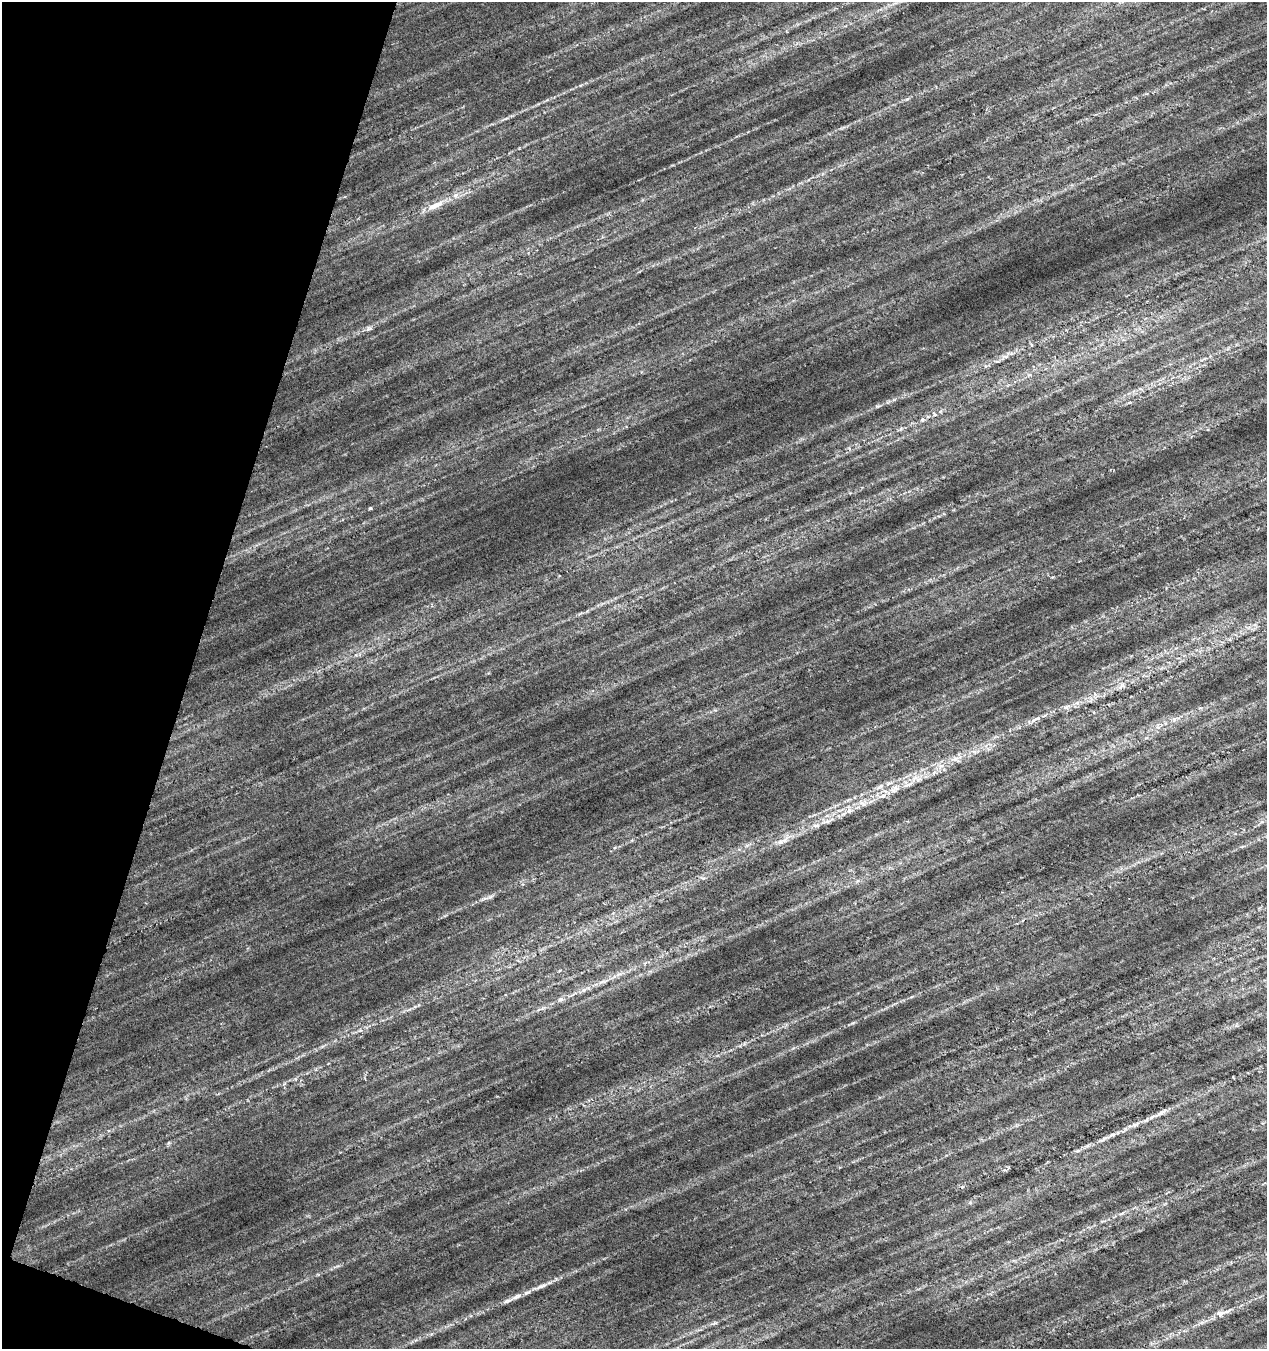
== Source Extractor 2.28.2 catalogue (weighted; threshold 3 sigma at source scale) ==
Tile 9 of 4 x 4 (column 1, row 3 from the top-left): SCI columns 218-1482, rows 1360-2706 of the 5556 x 5402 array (HDU 1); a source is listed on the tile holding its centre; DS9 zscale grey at full resolution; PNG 1269 x 1351 px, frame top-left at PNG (2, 2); no overlay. Shown black and unused: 16% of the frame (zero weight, under 4 of 7 exposures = <1% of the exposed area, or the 3 px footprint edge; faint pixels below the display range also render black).
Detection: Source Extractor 2.28.2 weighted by HDU 2 'WHT'; one run over the whole footprint, this tile lists its part. Background 0.00813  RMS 0.012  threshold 0.048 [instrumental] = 3 sigma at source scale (4.09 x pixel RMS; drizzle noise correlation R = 1.36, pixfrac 0.8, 0.0396/0.0396 arcsec/px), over >= 5 px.
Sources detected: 7; all 7 listed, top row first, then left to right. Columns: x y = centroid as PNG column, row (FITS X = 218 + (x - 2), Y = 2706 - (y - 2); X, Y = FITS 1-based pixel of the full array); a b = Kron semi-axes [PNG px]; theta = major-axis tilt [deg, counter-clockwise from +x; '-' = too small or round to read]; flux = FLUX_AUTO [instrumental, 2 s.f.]
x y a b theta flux
433 206 17 7 26 9.9
369 329 8 4 8 2.5
370 508 4 4 - 1.1
883 796 6 4 43 2.2
1162 1112 16 4 33 4.6
541 1286 10 4 1 2.8
1220 1313 10 7 5 5.1